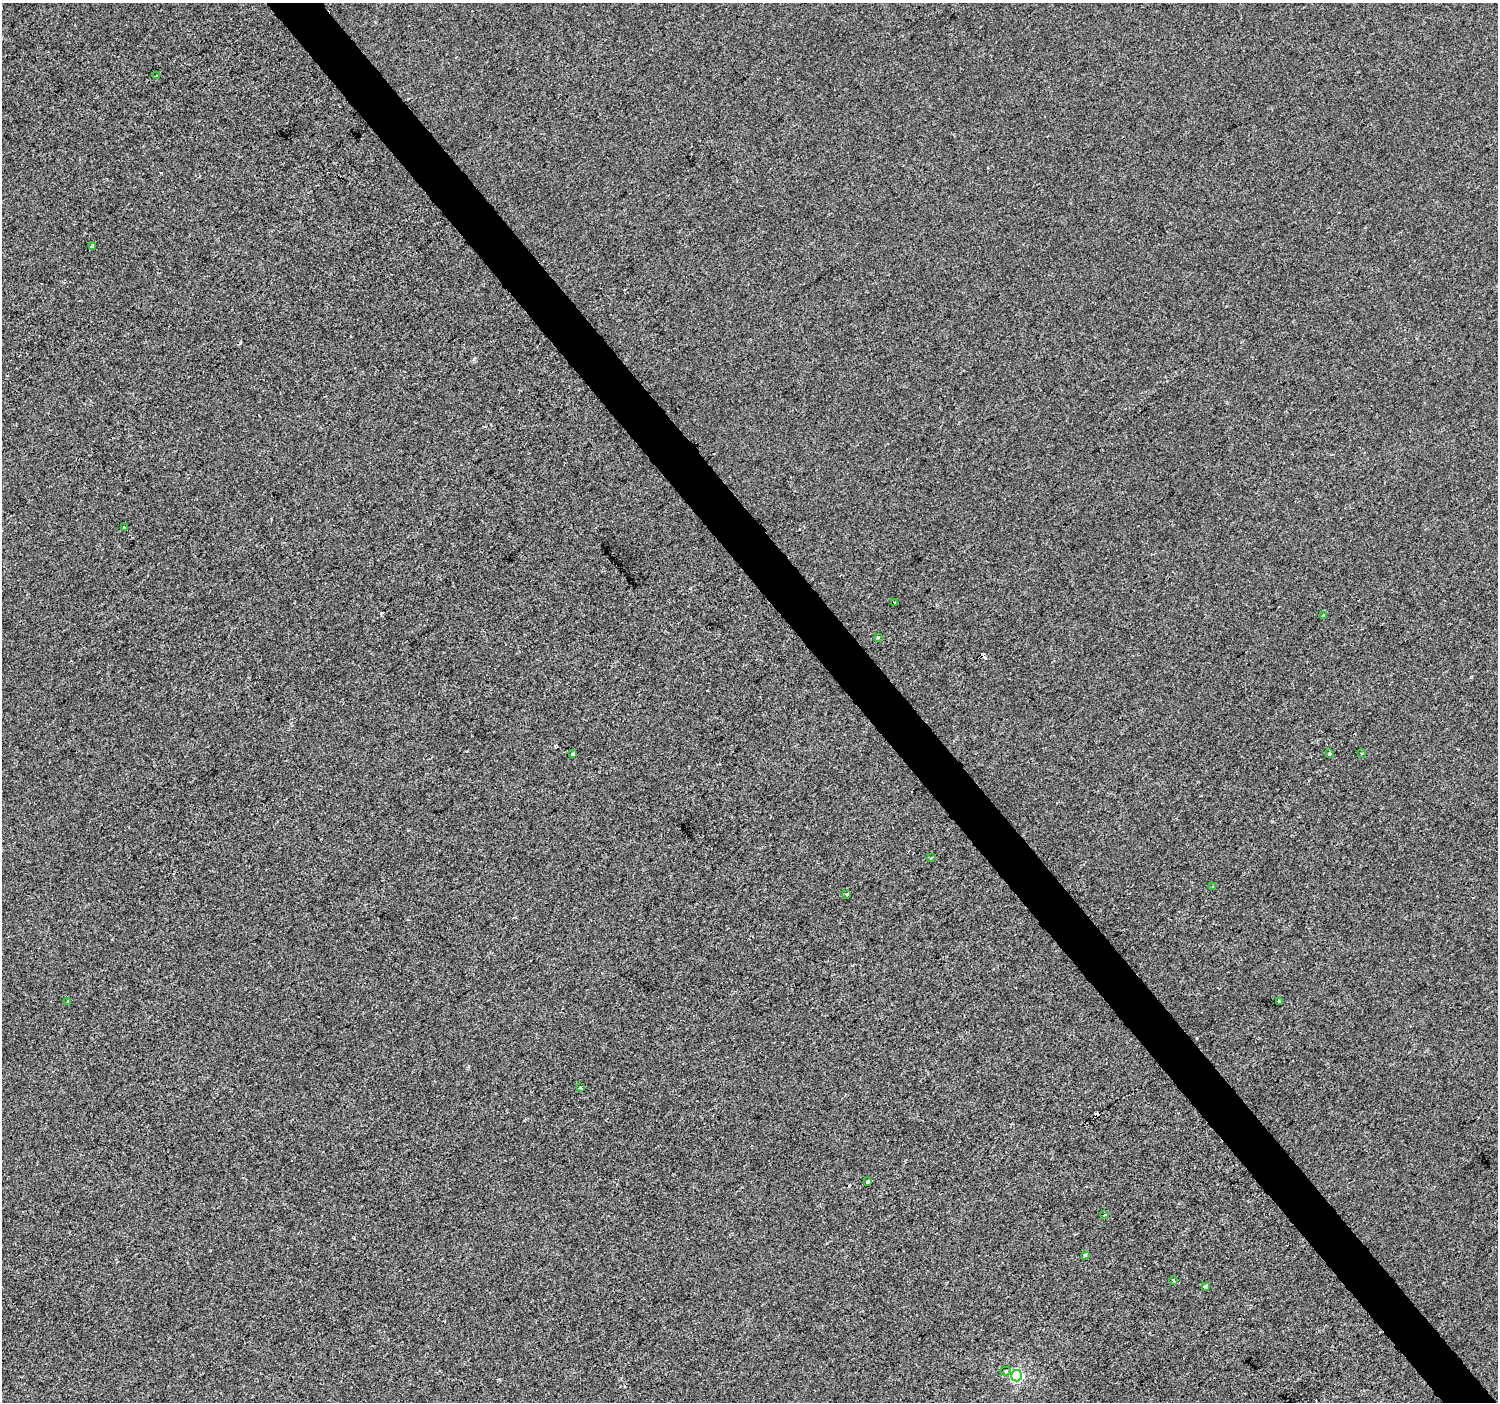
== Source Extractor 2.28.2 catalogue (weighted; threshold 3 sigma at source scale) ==
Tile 6 of 4 x 4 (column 2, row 2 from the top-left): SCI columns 1500-2995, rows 2998-4397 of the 5987 x 5932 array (HDU 1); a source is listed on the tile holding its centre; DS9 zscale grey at full resolution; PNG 1500 x 1404 px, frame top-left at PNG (2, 3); each listed source drawn as its Kron ellipse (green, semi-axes under 4 px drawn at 4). Shown black and unused: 4% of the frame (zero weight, under 2 of 3 exposures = <1% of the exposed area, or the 3 px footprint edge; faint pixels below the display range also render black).
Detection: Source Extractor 2.28.2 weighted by HDU 2 'WHT'; one run over the whole footprint, this tile lists its part. Background -4.69e-04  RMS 0.0041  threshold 0.0186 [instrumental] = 3 sigma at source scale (4.5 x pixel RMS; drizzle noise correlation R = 1.50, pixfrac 1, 0.0396/0.0396 arcsec/px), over >= 5 px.
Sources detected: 27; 5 cosmic-ray / hot-pixel residue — neither listed nor drawn; the other 22 listed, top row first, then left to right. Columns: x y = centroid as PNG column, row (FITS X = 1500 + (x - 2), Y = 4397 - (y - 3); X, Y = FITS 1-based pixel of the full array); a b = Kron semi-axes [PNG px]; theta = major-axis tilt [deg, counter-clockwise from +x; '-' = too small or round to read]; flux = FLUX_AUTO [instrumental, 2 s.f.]
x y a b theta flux
156 76 3 3 - 1.8
92 247 3 3 - 2.4
124 527 3 3 - 1.6
894 602 2 2 - 0.45
1323 615 3 3 - 1.9
878 637 3 3 - 0.79
1361 753 3 2 - 0.47
573 754 3 3 - 2.5
1329 754 3 3 - 1.2
931 858 3 2 - 0.39
1213 887 3 3 - 0.65
847 894 3 3 - 0.86
68 1002 3 3 - 4.1
1279 1002 3 3 - 33
580 1088 3 3 - 0.71
867 1182 3 3 - 1.3
1104 1215 4 3 - 0.96
1085 1255 4 3 - 0.49
1173 1281 3 3 - 1.3
1205 1287 4 3 - 3.3
1006 1371 5 4 - 0.62
1017 1376 6 5 - 58